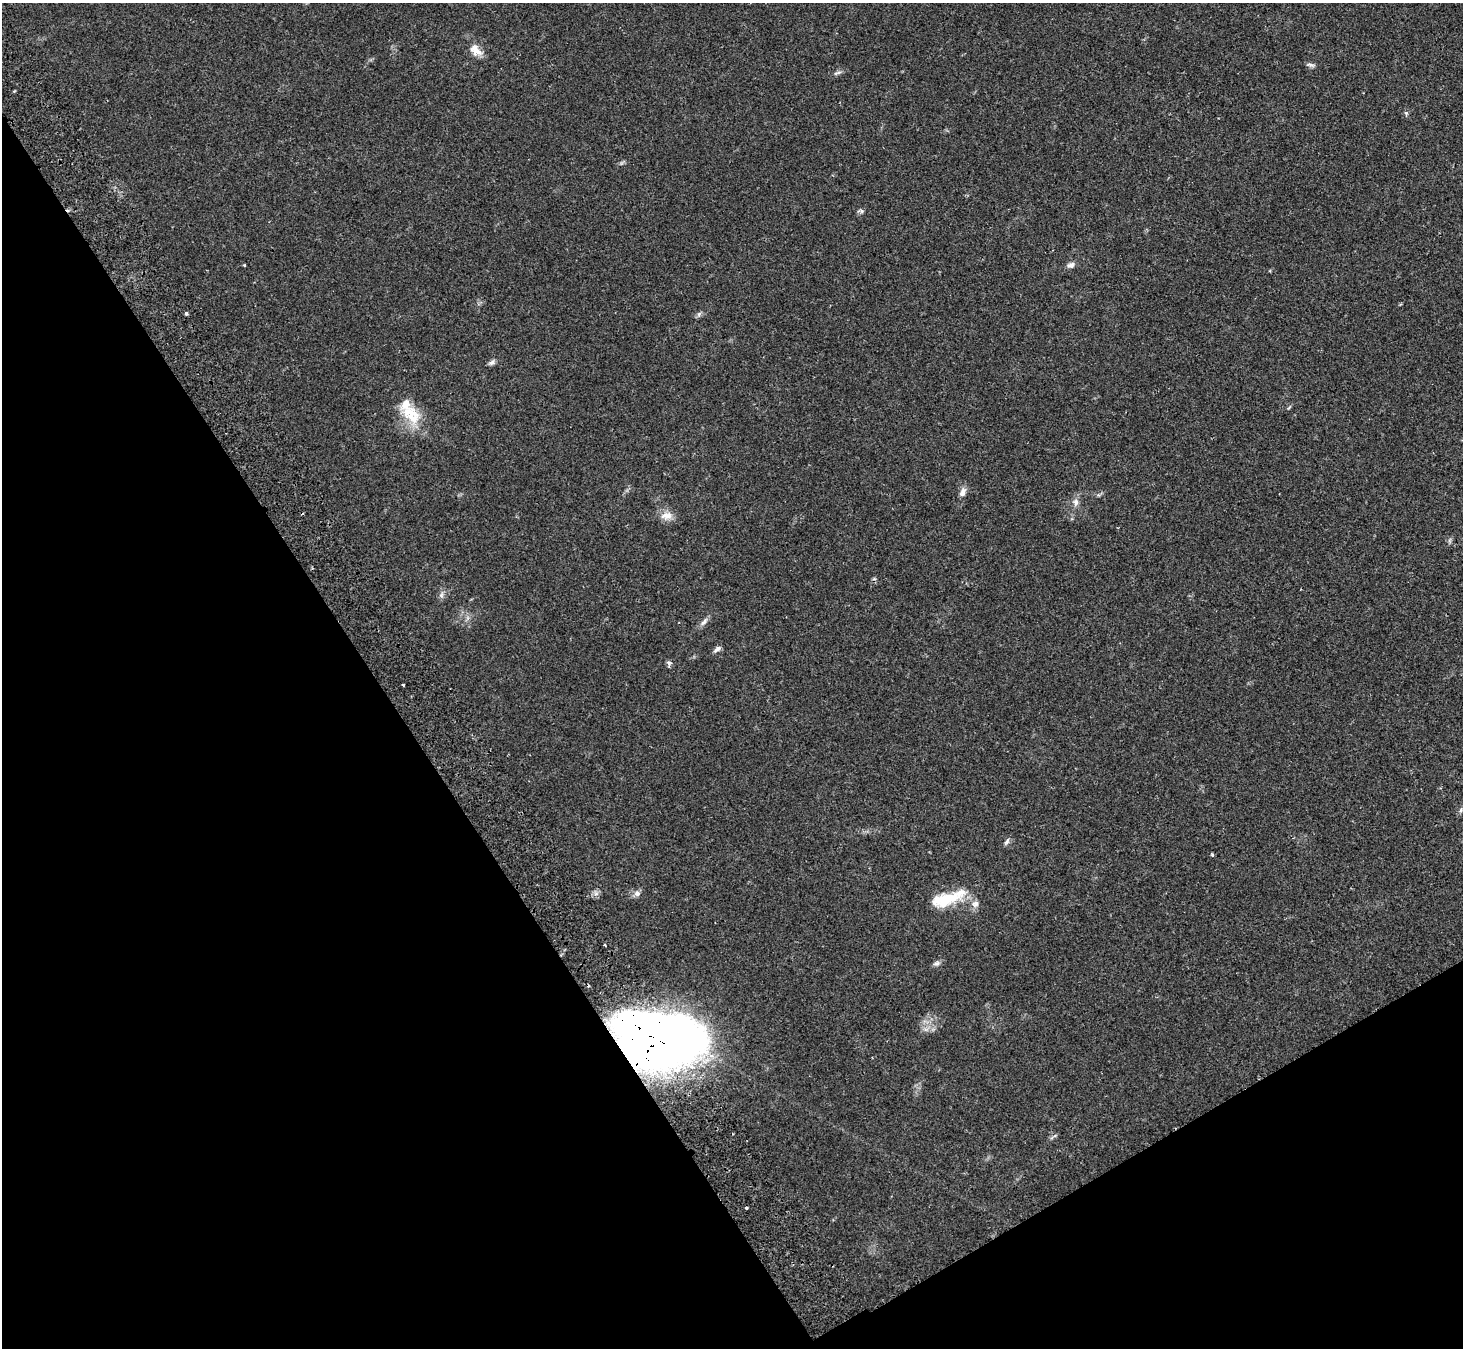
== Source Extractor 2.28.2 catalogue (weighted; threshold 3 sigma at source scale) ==
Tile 14 of 4 x 4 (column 2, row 4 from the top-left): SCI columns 1516-2976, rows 194-1539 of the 5948 x 5908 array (HDU 1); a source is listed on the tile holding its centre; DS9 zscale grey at full resolution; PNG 1465 x 1350 px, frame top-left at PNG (2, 3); no overlay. Shown black and unused: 32% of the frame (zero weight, under 2 of 3 exposures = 3% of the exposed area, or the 3 px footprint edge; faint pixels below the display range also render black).
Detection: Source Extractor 2.28.2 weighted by HDU 2 'WHT'; one run over the whole footprint, this tile lists its part. Background 0.0546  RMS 0.0051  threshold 0.023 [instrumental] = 3 sigma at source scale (4.5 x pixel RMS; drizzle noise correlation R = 1.50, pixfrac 1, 0.05/0.05 arcsec/px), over >= 5 px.
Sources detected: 32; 2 inside a brighter listed object's ellipse — not listed separately; the other 30 listed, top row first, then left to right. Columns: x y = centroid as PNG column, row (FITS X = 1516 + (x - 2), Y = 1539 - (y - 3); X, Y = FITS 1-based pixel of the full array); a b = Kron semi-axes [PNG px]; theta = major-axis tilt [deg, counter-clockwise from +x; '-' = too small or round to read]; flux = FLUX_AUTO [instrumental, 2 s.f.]
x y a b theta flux
476 50 17 11 -42 5.5
1311 65 13 3 -13 1.2
838 73 13 3 16 1.2
1406 113 6 5 - 0.86
861 211 6 4 -89 0.91
244 265 3 3 - 0.43
1071 265 10 7 17 1.9
186 313 3 3 - 1.8
699 314 8 5 46 1.1
492 362 10 6 38 1.4
411 414 33 19 -46 16
963 492 14 7 72 2.6
1076 502 11 7 -84 2.5
666 516 17 9 -3 4.4
441 595 7 6 - 1.4
704 622 14 6 50 2.1
717 649 10 5 33 1.7
669 663 7 5 -20 1.1
403 685 3 2 - 0.78
1461 810 6 4 71 0.82
1007 841 10 5 53 1.3
1212 855 5 4 - 0.65
596 893 7 6 - 1.6
637 894 8 6 -75 1.7
947 899 45 14 19 20
975 904 9 8 - 2.5
605 945 3 2 - 0.72
936 963 9 6 23 1.4
649 1048 77 49 -29 430
746 1208 3 3 - 2.6
Overlapping masked pixels (flux is a lower limit): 1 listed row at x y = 649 1048